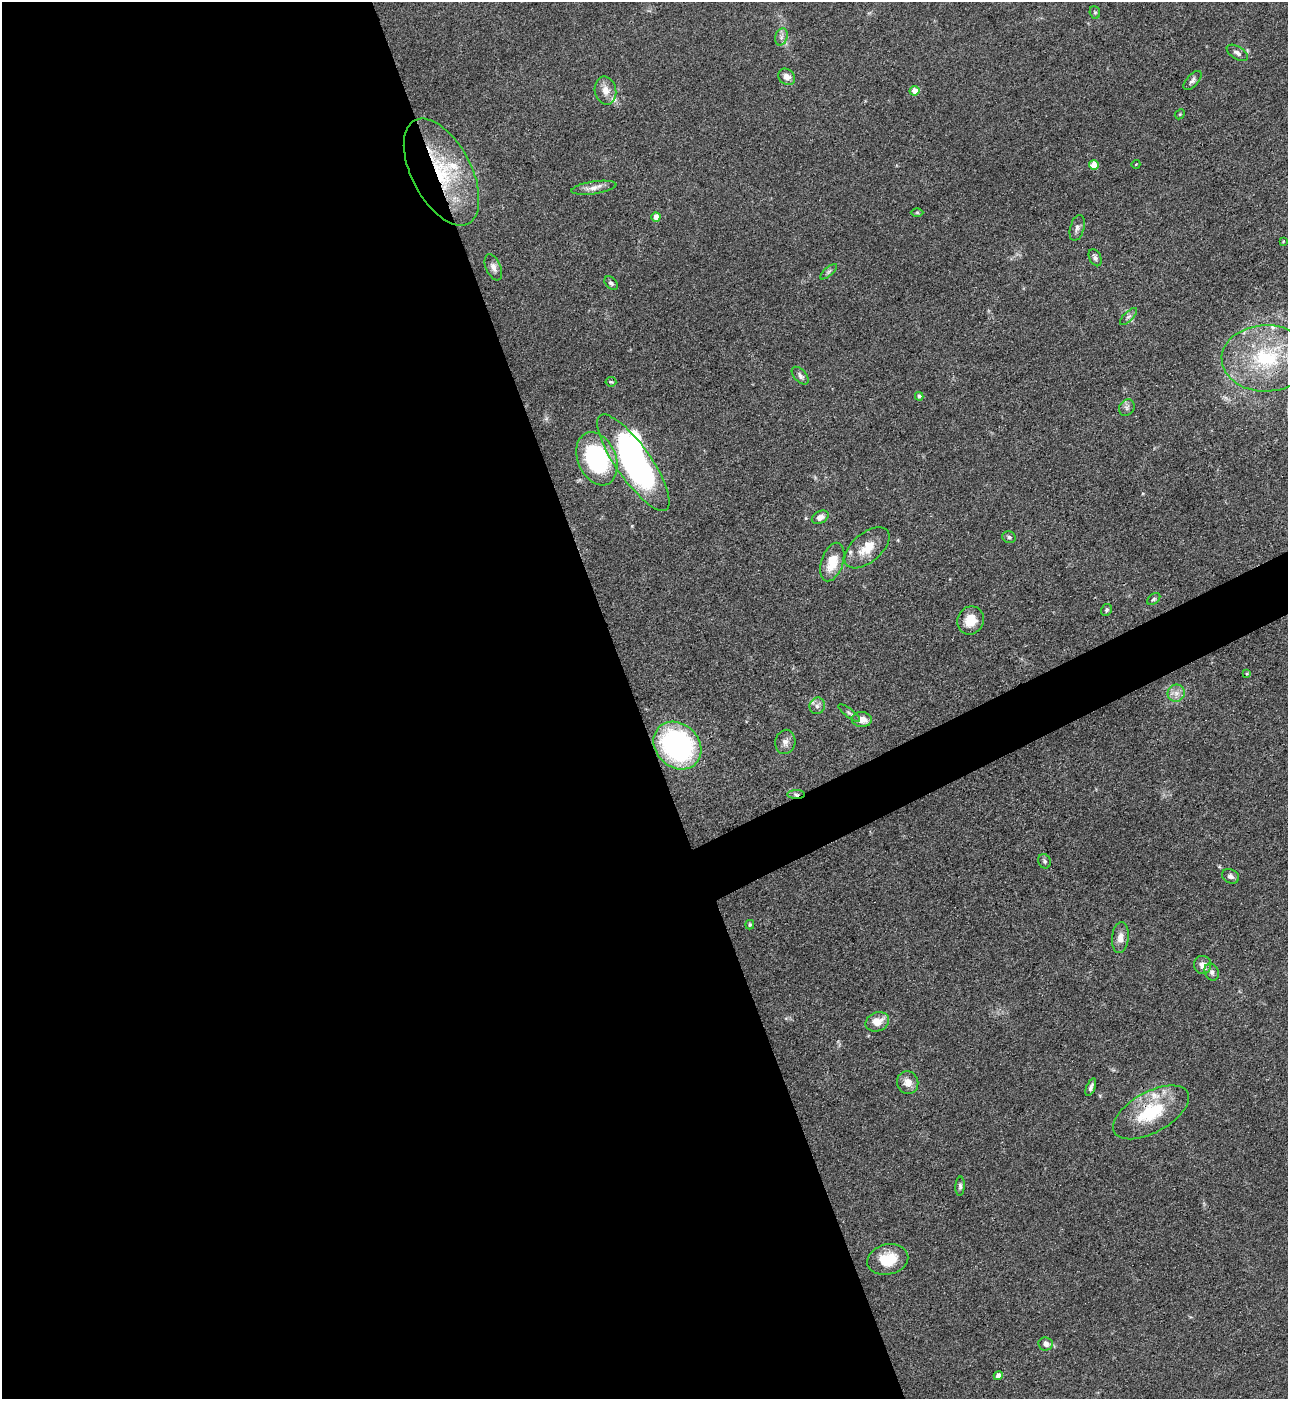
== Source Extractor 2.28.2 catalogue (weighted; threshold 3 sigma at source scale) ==
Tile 9 of 4 x 4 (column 1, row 3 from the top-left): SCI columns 286-1571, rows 1399-2795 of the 5581 x 5590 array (HDU 1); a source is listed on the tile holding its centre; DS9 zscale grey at full resolution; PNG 1290 x 1401 px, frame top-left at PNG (2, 2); each listed source drawn as its Kron ellipse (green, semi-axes under 4 px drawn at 4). Shown black and unused: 51% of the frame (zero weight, under 3 of 4 exposures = <1% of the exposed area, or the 3 px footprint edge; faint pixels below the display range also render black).
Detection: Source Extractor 2.28.2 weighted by HDU 2 'WHT'; one run over the whole footprint, this tile lists its part. Background 0.0534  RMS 0.0055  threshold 0.0246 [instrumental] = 3 sigma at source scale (4.5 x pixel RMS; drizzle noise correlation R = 1.50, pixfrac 1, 0.05/0.05 arcsec/px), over >= 5 px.
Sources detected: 64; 2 inside a brighter object's white glare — neither listed nor drawn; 5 inside a brighter listed object's ellipse — not listed separately; the other 57 listed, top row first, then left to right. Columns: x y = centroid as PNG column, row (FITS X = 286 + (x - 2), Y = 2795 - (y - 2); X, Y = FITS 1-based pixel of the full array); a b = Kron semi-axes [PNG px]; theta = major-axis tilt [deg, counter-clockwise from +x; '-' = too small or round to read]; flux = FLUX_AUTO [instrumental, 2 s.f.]
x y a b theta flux
1095 12 6 5 - 0.92
781 37 9 6 73 2.1
1237 53 12 6 -32 2
787 77 9 7 -40 3.6
1192 80 11 6 48 1.7
605 91 14 10 -78 5.3
915 91 5 5 - 5.7
1180 114 5 4 - 0.64
1136 164 4 3 - 0.42
1094 165 5 5 - 11
441 172 58 30 -62 53
594 188 23 6 8 4.1
917 212 6 4 0 0.69
656 217 4 4 - 6.5
1077 228 13 7 74 2.3
1283 241 3 2 - 0.39
1095 258 9 6 -65 1.7
493 267 14 7 -67 3
828 272 10 4 41 1.3
611 283 8 5 -43 1.4
1128 317 11 5 44 1.6
1266 358 44 33 1 54
800 376 10 6 -48 1.9
611 382 5 4 - 0.86
919 396 4 4 - 1.3
1127 407 9 7 54 1.7
597 459 28 19 -67 70
633 463 57 17 -55 130
820 517 9 6 29 3.5
1009 537 7 5 -22 1.3
867 548 27 14 40 12
832 562 20 11 72 12
1154 599 7 5 36 1
1106 610 6 5 - 1.1
970 620 14 13 - 9.2
1246 674 4 3 - 0.61
1176 693 8 8 - 3.4
817 706 8 7 - 2.2
849 713 13 4 -37 1.3
862 720 10 7 -5 5.2
785 742 12 10 77 3.2
677 746 26 21 -44 93
796 794 9 4 0 1.4
1044 861 7 6 - 1.1
1230 876 9 7 -25 1.9
750 925 4 4 - 0.87
1120 938 15 8 83 4.3
1203 965 9 8 - 3.8
1212 972 9 7 -68 1.9
877 1022 12 9 23 8
908 1083 11 10 - 5.3
1091 1087 9 4 69 1.8
1151 1112 42 20 29 32
960 1186 10 4 87 1.4
888 1259 21 15 12 15
1046 1344 7 6 - 3
998 1376 4 4 - 3.6
Overlapping masked pixels (flux is a lower limit): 5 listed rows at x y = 441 172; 1266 358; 597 459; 796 794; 1151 1112